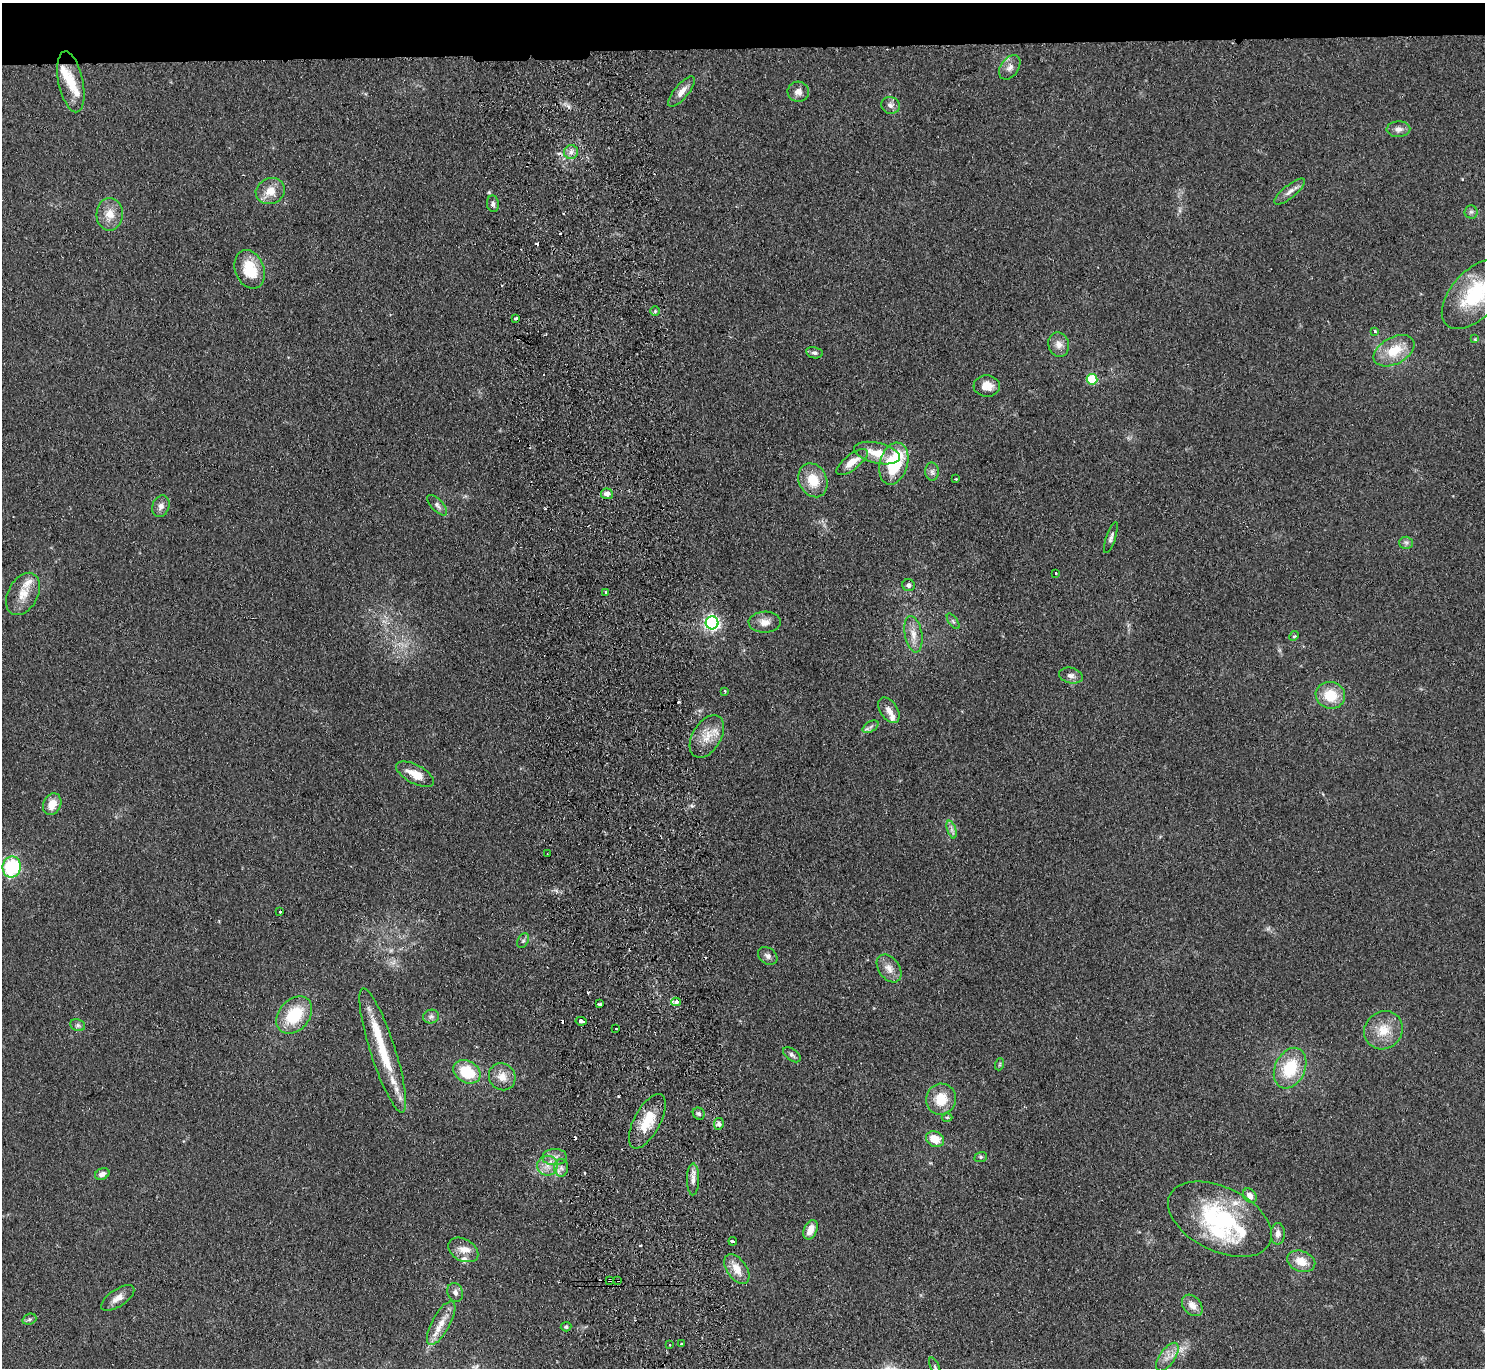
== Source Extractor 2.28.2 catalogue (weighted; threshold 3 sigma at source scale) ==
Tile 2 of 3 x 3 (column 2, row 1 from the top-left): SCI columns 1539-3021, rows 2934-4299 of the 4560 x 4425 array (HDU 1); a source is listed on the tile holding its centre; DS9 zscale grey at full resolution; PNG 1487 x 1370 px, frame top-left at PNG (2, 3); each listed source drawn as its Kron ellipse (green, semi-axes under 4 px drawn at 4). Shown black and unused: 4% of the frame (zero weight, under 2 of 3 exposures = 3% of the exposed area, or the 3 px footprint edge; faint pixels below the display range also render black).
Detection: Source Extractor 2.28.2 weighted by HDU 2 'WHT'; one run over the whole footprint, this tile lists its part. Background 0.155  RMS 0.011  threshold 0.0494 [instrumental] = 3 sigma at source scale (4.5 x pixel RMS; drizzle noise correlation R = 1.50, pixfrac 1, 0.05/0.05 arcsec/px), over >= 5 px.
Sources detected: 130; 13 cosmic-ray / hot-pixel residue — neither listed nor drawn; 13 inside a brighter listed object's ellipse — not listed separately; the other 104 listed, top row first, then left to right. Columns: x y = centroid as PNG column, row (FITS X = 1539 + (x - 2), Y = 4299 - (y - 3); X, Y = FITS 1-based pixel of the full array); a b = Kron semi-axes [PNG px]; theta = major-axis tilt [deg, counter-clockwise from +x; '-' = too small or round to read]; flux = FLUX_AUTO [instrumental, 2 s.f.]
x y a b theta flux
1010 67 13 9 55 6.7
71 82 31 12 -78 25
682 92 19 7 50 8.2
798 92 11 10 - 7
890 105 9 8 - 4.7
1398 129 12 8 1 6.1
571 152 7 7 - 4.4
270 191 15 12 24 16
1290 192 19 6 39 6.6
493 204 8 6 -82 3.6
1471 212 6 6 - 2.6
110 214 16 13 88 15
250 269 20 14 -69 36
1475 294 42 23 47 85
655 311 5 5 - 1.5
515 318 3 3 - 4.5
1375 331 3 3 - 3.4
1475 339 4 4 - 1.1
1059 345 12 10 -73 8.4
1394 351 22 13 29 29
814 353 8 5 -11 2.7
1092 379 5 5 - 56
987 386 13 10 -3 13
877 453 23 10 -13 21
852 462 19 7 38 14
894 464 22 14 74 72
932 472 9 7 -88 3.8
956 479 3 3 - 1.7
813 480 17 14 -64 24
607 494 6 5 - 6
437 505 13 6 -46 4.3
161 506 11 8 72 5.9
1111 538 16 4 71 3.6
1406 543 7 6 - 3
1056 573 3 2 - 2.2
909 585 6 6 - 3.4
606 592 3 3 - 1.2
23 594 23 15 61 19
953 621 9 4 -54 2.4
765 622 16 10 1 9.7
712 623 6 6 - 300
913 634 18 8 -80 12
1294 636 5 4 - 1.3
1071 676 12 8 -12 5.7
725 691 3 3 - 1.4
1330 695 15 13 -18 28
889 710 14 8 -57 7.9
870 727 9 5 31 3.4
707 737 23 14 59 20
415 774 21 9 -28 20
52 804 11 8 64 14
952 830 9 4 -72 3.5
547 853 2 2 - 1.1
12 867 10 9 - 78
280 912 3 2 - 1.2
523 941 8 5 62 2.5
768 956 10 8 -38 4.3
889 968 15 10 -54 10
676 1002 5 3 - 6.7
600 1004 4 3 - 5.1
294 1015 21 15 48 50
431 1017 8 7 - 3.5
581 1021 5 3 - 8.8
78 1025 7 6 - 2.9
616 1028 2 2 - 1.4
1383 1030 20 18 42 23
383 1051 65 12 -72 55
792 1055 10 5 -37 3.5
1000 1064 6 3 71 1.2
1290 1068 21 15 65 45
467 1072 14 10 -29 39
502 1077 14 13 - 13
941 1099 15 14 - 25
699 1114 6 5 - 2.9
947 1117 5 3 - 1.5
647 1121 30 13 62 32
719 1124 6 5 - 2.9
935 1139 9 7 -27 19
555 1157 12 8 2 7.4
981 1157 6 5 - 1.8
547 1166 10 10 - 9.4
561 1168 9 7 90 4.8
102 1174 7 5 24 5.7
693 1179 16 6 89 6.4
1250 1196 8 6 -52 6.5
1220 1219 55 32 -26 130
810 1230 10 6 65 13
1278 1234 11 7 90 6.1
733 1241 4 3 - 4.8
463 1250 16 11 -29 11
1301 1261 14 10 -20 17
737 1269 17 9 -55 15
610 1280 3 3 - 2.7
617 1280 3 3 - 2.7
455 1292 9 7 -67 4.6
118 1298 19 8 34 9
1192 1305 12 8 -49 9.2
29 1319 7 5 21 2.4
441 1323 24 9 61 16
566 1327 5 4 - 2
681 1344 3 3 - 5.3
670 1345 3 2 - 1.4
1167 1357 16 7 55 9
935 1368 11 4 -66 2.5
Overlapping masked pixels (flux is a lower limit): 2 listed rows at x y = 610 1280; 617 1280
Isophote crosses this tile's border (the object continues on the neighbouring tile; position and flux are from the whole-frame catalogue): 2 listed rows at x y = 1475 294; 935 1368